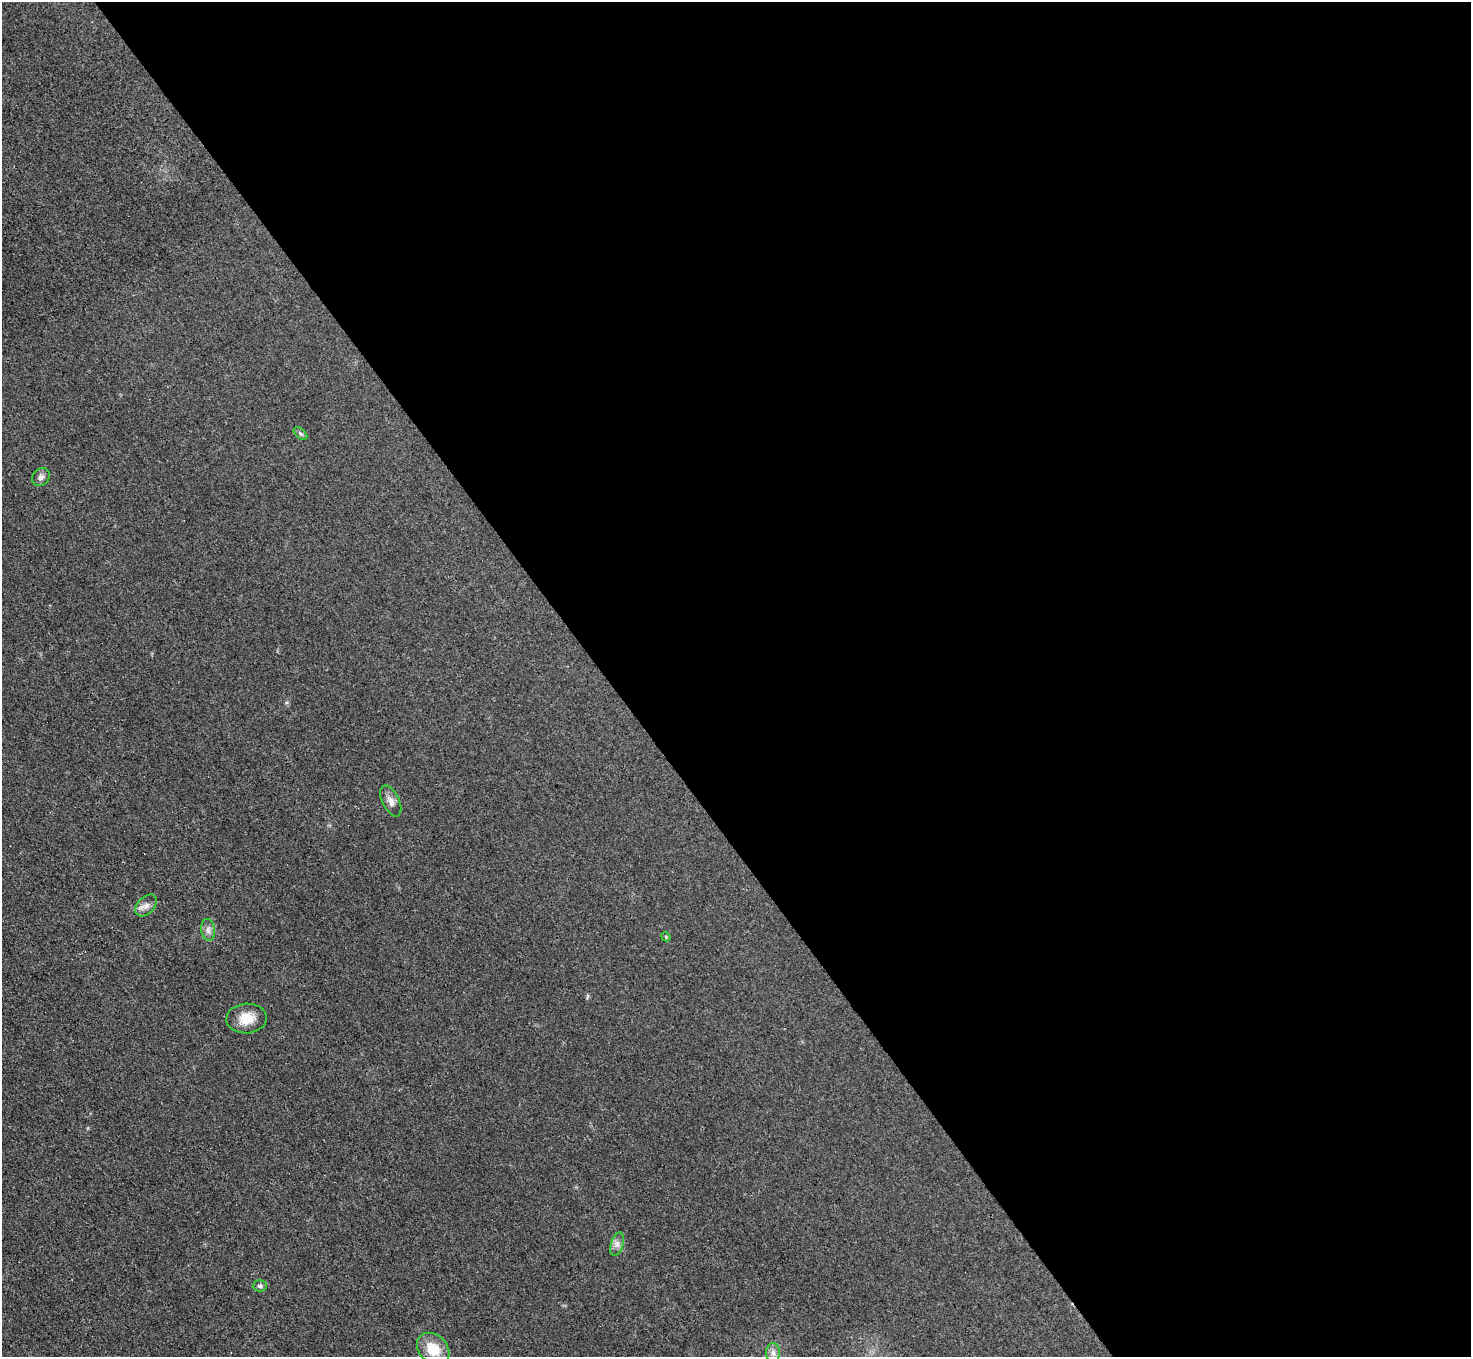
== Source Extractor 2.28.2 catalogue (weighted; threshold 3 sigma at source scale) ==
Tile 8 of 4 x 4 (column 4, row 2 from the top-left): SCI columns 4409-5877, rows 2868-4222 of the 5878 x 5872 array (HDU 1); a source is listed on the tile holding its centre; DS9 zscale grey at full resolution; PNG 1473 x 1359 px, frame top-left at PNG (2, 2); each listed source drawn as its Kron ellipse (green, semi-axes under 4 px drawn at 4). Shown black and unused: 59% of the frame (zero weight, under 3 of 4 exposures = <1% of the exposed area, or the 3 px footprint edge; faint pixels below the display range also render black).
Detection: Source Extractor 2.28.2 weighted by HDU 2 'WHT'; one run over the whole footprint, this tile lists its part. Background 0.0333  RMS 0.0044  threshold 0.0198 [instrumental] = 3 sigma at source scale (4.5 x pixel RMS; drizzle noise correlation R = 1.50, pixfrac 1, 0.05/0.05 arcsec/px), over >= 5 px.
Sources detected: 11; all 11 listed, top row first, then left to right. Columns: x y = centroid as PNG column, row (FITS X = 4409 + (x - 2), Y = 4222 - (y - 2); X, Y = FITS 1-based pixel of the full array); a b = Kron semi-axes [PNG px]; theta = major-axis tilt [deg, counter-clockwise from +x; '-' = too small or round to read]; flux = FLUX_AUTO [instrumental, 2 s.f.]
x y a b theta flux
300 433 8 5 -44 0.84
41 477 10 8 44 1.9
391 801 17 8 -64 3
146 905 13 8 47 2.6
208 930 11 6 -83 2
666 937 5 3 - 0.41
247 1018 20 15 3 7.6
617 1244 12 6 72 2.1
260 1286 7 5 2 1
433 1349 18 14 -45 10
773 1353 9 7 -89 2